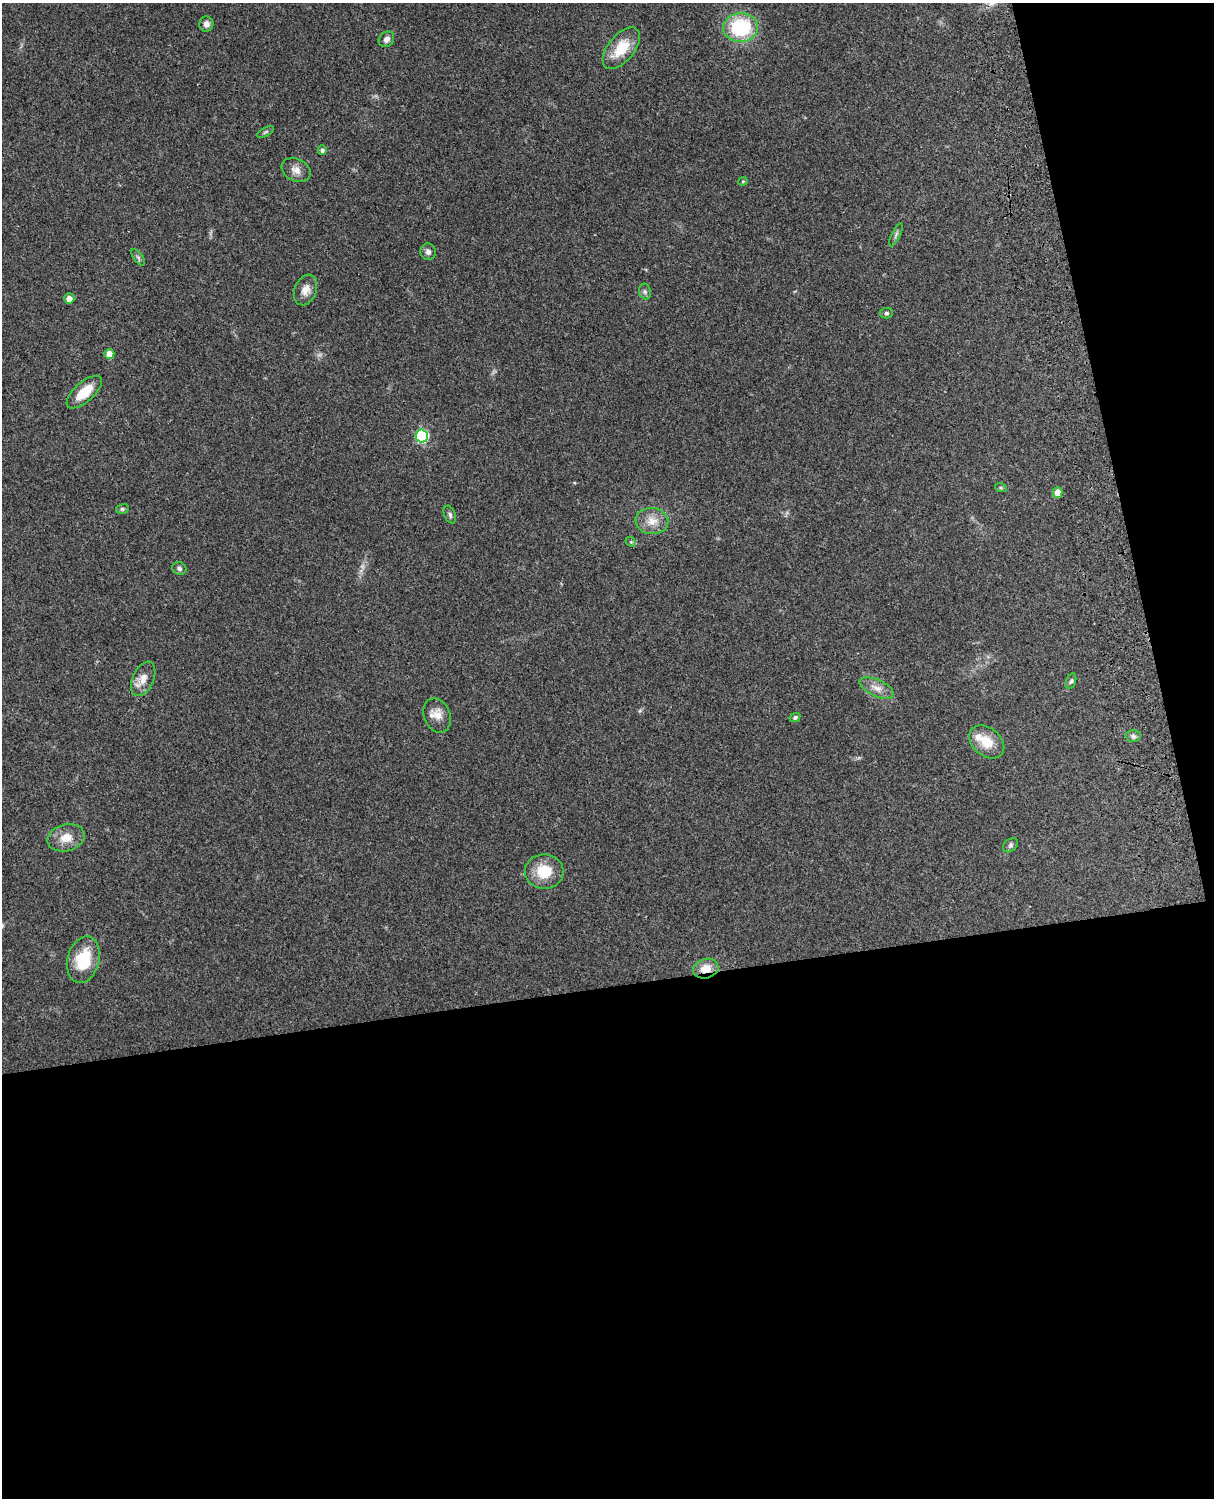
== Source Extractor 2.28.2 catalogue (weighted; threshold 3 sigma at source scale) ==
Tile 12 of 4 x 3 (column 4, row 3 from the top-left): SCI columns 3756-4967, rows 164-1659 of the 5088 x 4928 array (HDU 1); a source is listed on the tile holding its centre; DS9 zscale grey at full resolution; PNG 1216 x 1500 px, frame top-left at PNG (2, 3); each listed source drawn as its Kron ellipse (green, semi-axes under 4 px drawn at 4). Shown black and unused: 39% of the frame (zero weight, under 3 of 4 exposures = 6% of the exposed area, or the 3 px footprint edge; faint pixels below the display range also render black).
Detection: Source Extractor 2.28.2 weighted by HDU 2 'WHT'; one run over the whole footprint, this tile lists its part. Background 0.258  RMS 0.009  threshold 0.0404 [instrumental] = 3 sigma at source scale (4.5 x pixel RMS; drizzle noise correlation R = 1.50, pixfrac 1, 0.05/0.05 arcsec/px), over >= 5 px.
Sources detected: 39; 1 too faint to see at this stretch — neither listed nor drawn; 1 inside a brighter listed object's ellipse — not listed separately; the other 37 listed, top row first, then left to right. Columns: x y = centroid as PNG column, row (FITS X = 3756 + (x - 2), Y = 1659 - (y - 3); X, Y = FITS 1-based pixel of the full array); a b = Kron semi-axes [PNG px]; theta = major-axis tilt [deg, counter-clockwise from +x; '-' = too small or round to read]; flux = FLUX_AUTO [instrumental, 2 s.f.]
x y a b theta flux
206 24 7 7 - 3.8
741 27 17 14 5 63
386 39 8 7 - 3.6
621 48 24 13 51 24
266 132 9 4 27 1.5
322 150 5 4 - 2.3
296 170 15 11 -25 6.9
743 181 4 4 - 0.97
896 235 13 3 65 2.1
428 252 8 7 - 3.5
138 257 9 4 -54 1.9
306 290 16 11 67 7.6
645 292 8 6 -75 2.2
69 298 5 5 - 5.5
886 313 6 5 - 1.9
109 354 5 5 - 9.2
84 392 22 10 42 20
422 436 6 6 - 100
1001 488 6 4 -18 1.1
1057 493 5 5 - 9.6
122 509 6 5 - 1.6
450 515 9 5 -68 2.4
652 521 16 13 -9 12
631 542 6 4 -43 1.2
179 569 7 6 - 2.4
143 679 18 10 65 9.5
1071 681 8 5 73 1.8
877 688 18 8 -24 7.8
437 715 18 13 -67 9.8
795 717 5 4 - 2
1133 736 7 6 - 2.8
987 742 19 14 -40 18
66 838 19 13 15 13
1010 845 8 6 41 2.2
544 871 19 17 0 23
83 960 24 16 75 37
706 969 13 9 16 11
Overlapping masked pixels (flux is a lower limit): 1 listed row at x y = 706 969